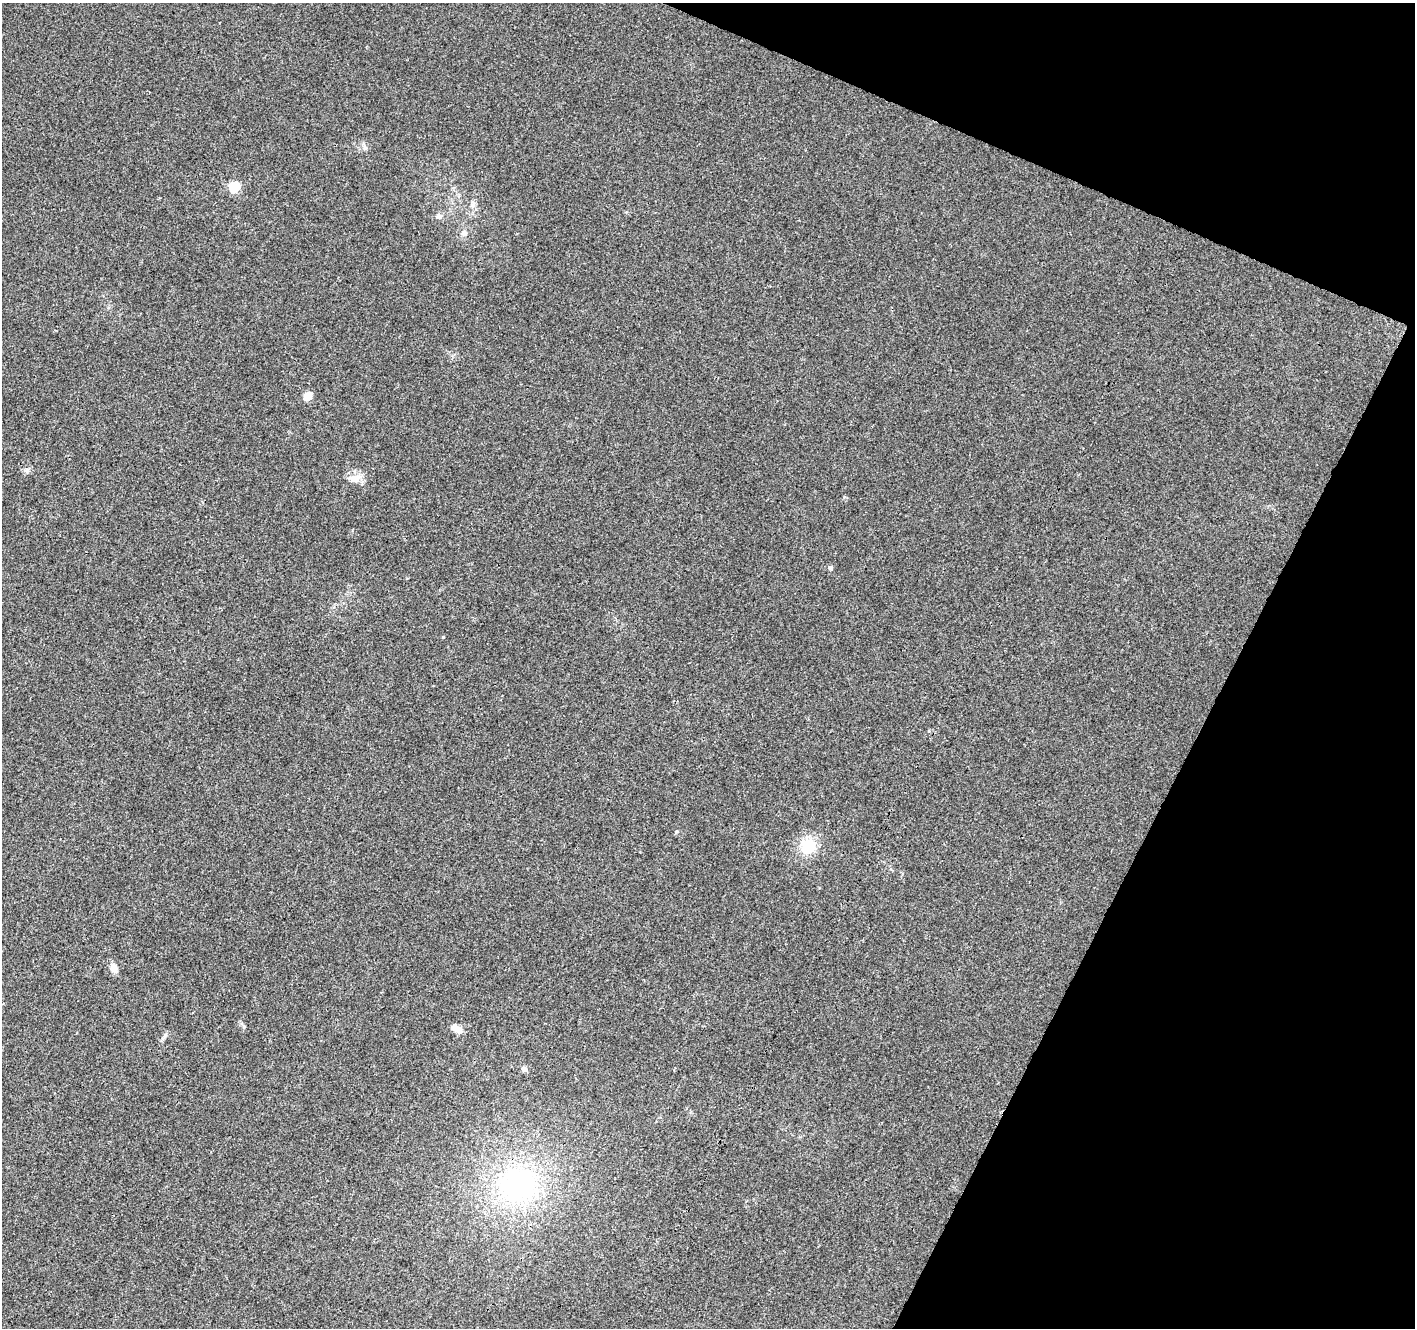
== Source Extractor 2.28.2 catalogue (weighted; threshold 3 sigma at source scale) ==
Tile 8 of 4 x 4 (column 4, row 2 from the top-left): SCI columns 4247-5659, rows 2922-4247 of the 5661 x 5777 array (HDU 1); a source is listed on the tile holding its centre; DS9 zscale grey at full resolution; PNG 1417 x 1330 px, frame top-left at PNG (2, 3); no overlay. Shown black and unused: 21% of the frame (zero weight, under 3 of 4 exposures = <1% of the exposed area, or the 3 px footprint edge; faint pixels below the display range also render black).
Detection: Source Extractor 2.28.2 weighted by HDU 2 'WHT'; one run over the whole footprint, this tile lists its part. Background 0.0134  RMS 0.0039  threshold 0.0176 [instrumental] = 3 sigma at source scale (4.5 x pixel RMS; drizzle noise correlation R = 1.50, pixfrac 1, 0.0396/0.0396 arcsec/px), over >= 5 px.
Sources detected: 14; all 14 listed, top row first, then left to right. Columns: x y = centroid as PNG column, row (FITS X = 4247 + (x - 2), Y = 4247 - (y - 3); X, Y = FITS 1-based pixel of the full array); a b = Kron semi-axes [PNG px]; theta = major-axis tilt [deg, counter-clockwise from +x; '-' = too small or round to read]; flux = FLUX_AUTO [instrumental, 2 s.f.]
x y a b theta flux
234 187 6 5 - 30
439 216 8 8 - 1.4
464 233 9 8 - 1.8
308 396 5 5 - 9.8
27 470 7 4 -72 0.73
355 478 15 10 10 4.2
830 567 6 6 - 0.89
808 846 18 18 - 11
113 968 12 8 -72 2.7
244 1027 6 4 -46 0.6
457 1029 14 7 -30 3.3
165 1035 7 5 69 0.92
524 1069 9 5 -16 0.97
518 1185 47 42 29 70
Unlisted compact peaks at least as high as the median listed source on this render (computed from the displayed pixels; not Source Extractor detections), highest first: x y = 443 637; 676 832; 365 148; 844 497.